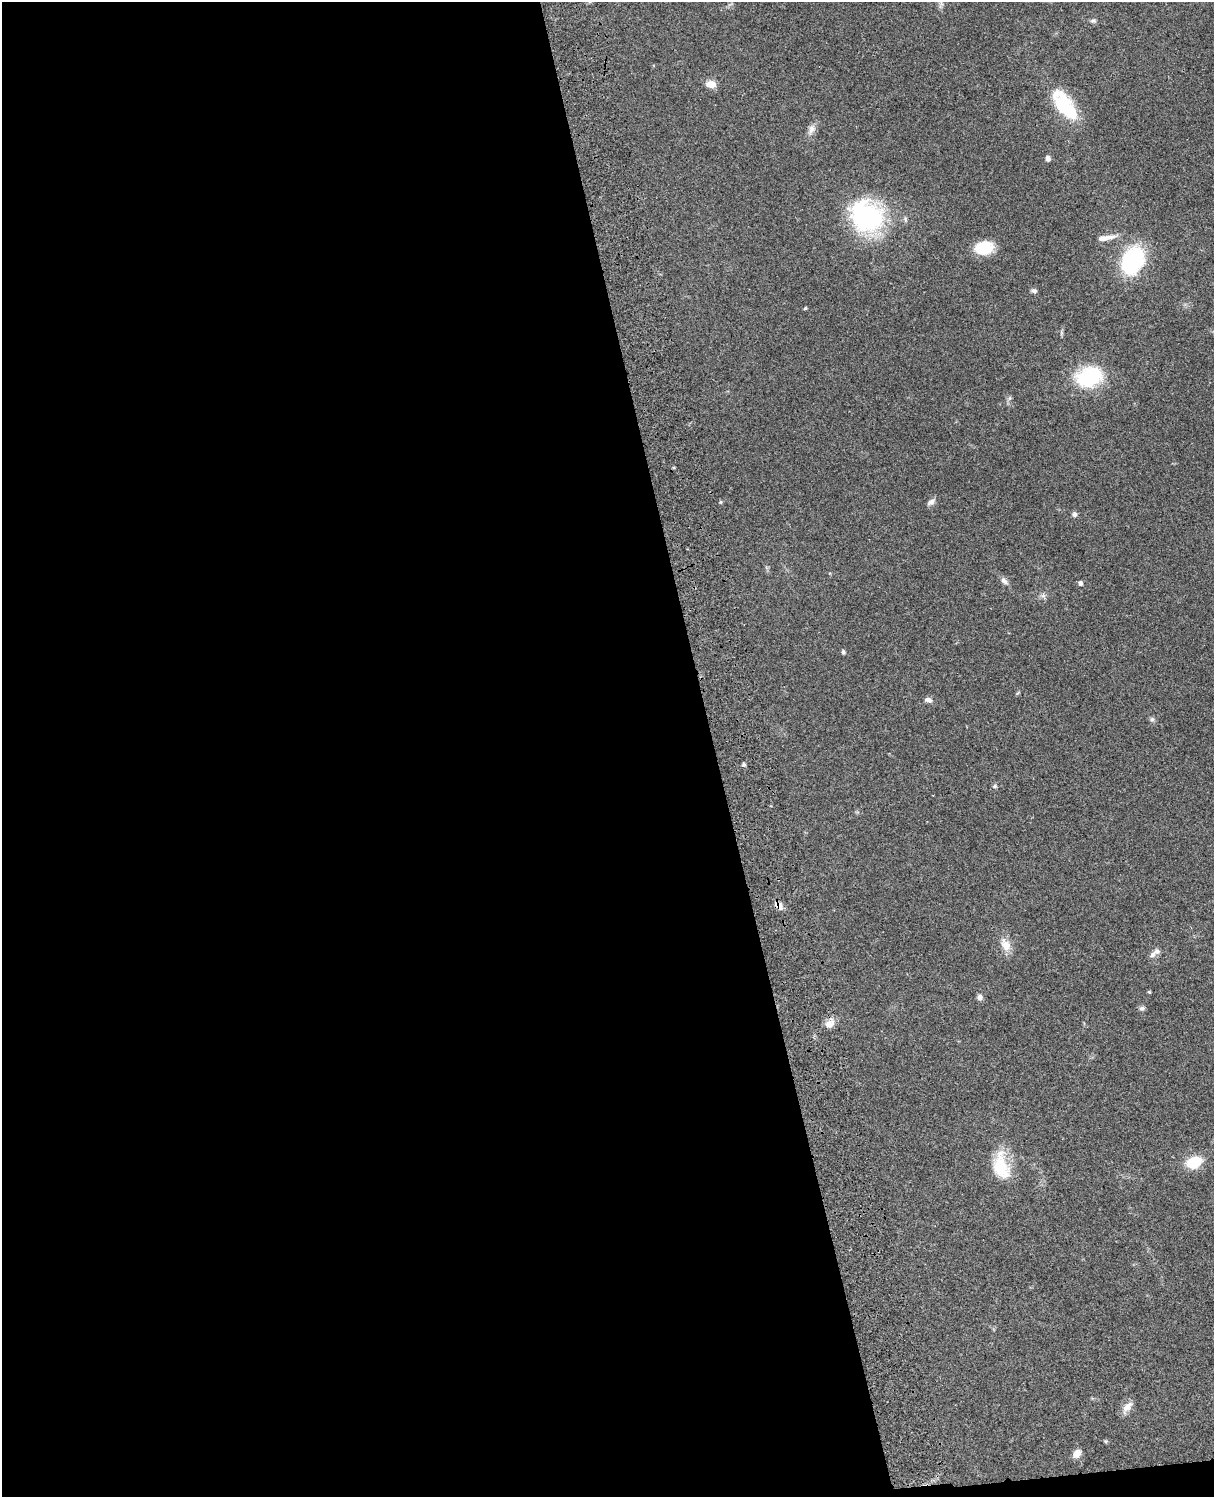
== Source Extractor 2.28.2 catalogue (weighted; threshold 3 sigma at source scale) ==
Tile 9 of 4 x 3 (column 1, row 3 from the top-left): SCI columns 121-1332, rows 282-1776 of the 5088 x 4934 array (HDU 1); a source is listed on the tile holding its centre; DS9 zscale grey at full resolution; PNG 1216 x 1499 px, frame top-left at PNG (2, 2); no overlay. Shown black and unused: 59% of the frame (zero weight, under 3 of 4 exposures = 6% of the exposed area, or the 3 px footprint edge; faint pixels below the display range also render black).
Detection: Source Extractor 2.28.2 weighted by HDU 2 'WHT'; one run over the whole footprint, this tile lists its part. Background 0.0873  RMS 0.0063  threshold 0.0284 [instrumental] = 3 sigma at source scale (4.5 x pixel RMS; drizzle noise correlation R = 1.50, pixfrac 1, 0.05/0.05 arcsec/px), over >= 5 px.
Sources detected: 38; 2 inside a brighter listed object's ellipse — not listed separately; the other 36 listed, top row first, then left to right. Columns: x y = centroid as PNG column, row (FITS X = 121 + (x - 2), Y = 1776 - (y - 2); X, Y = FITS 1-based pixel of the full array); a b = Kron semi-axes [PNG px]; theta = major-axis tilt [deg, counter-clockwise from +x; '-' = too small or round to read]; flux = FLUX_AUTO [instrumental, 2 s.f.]
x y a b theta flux
1093 21 8 6 8 1.5
711 84 11 8 -6 6.3
1064 105 35 16 -53 39
811 129 17 8 67 4.1
1048 158 6 5 - 2.5
867 216 40 34 -34 81
1111 237 18 7 16 4.5
984 248 19 13 7 20
1133 260 24 18 65 68
1034 290 8 5 -7 1.5
805 308 4 3 - 0.7
1089 377 20 15 16 62
1010 398 7 4 88 1.3
720 502 5 4 - 0.76
931 502 11 7 34 2.5
1074 514 7 6 - 1.8
1004 581 11 7 -40 2.6
1080 583 5 5 - 1.9
1043 596 9 4 -54 1.6
843 652 6 4 -72 1.2
928 700 10 7 -13 2.5
1152 719 6 6 - 1.3
744 765 4 4 - 1.6
995 786 7 5 15 1.2
779 906 11 7 -41 4.2
1006 945 17 10 -63 7.8
1152 955 10 7 49 2.4
1149 992 5 4 - 0.66
980 997 7 7 - 2.2
1142 1008 8 6 22 1.5
829 1024 14 9 46 5.3
1194 1162 15 10 19 20
1001 1166 35 19 -78 25
1127 1407 17 9 51 5
1106 1441 5 4 - 0.89
1077 1453 11 8 47 4.4
Overlapping masked pixels (flux is a lower limit): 1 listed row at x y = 779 906